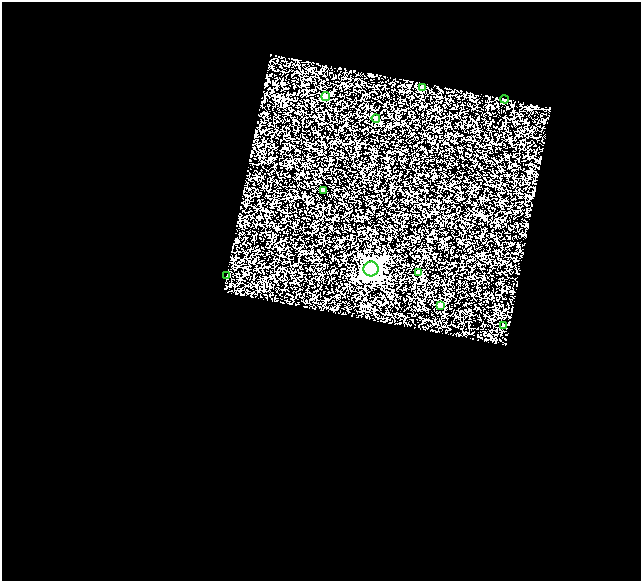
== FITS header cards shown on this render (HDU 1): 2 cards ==
NAXIS1  =                  639
NAXIS2  =                  579

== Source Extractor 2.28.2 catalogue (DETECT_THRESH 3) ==
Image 639 x 579 px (HDU 1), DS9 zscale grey, 1 PNG px = 1 image px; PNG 643 x 583 px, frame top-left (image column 1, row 579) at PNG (2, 2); each listed source drawn as its Kron ellipse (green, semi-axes under 4 px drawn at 4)
Background 0.172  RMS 0.21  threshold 0.617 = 3 sigma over >= 5 px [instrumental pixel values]
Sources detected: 10; all 10 listed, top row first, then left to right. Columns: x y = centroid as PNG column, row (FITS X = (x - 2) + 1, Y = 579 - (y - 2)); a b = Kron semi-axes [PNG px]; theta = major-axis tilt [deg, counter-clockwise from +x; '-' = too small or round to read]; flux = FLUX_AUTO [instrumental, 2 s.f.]
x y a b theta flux
423 88 4 3 - 32
326 97 4 4 - 240
504 99 4 3 - 18
376 118 4 4 - 70
323 190 3 3 - 31
371 269 7 7 - 6400
419 272 4 3 - 45
227 276 4 2 - 19
440 305 4 4 - 95
503 326 3 3 - 26